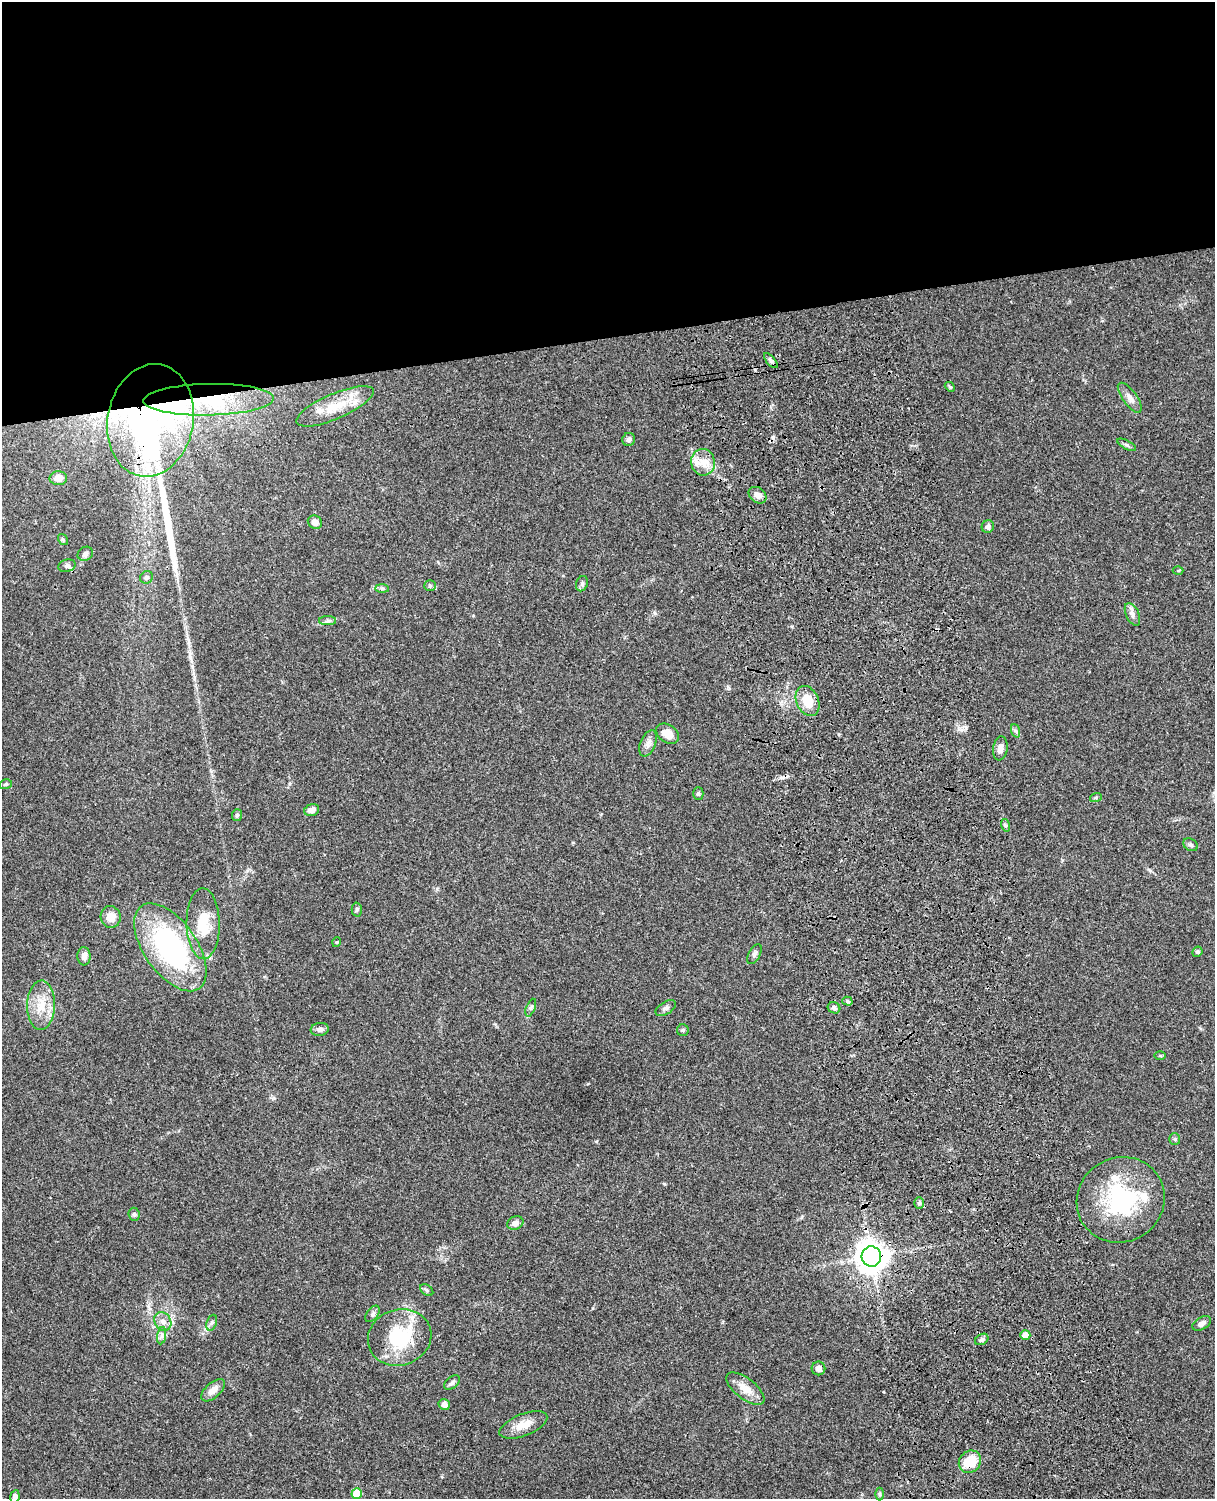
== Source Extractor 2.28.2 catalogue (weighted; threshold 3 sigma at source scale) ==
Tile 2 of 4 x 3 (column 2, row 1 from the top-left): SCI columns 1335-2547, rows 3271-4767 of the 5091 x 4931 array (HDU 1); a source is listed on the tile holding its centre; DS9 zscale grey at full resolution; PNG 1217 x 1501 px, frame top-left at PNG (2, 2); each listed source drawn as its Kron ellipse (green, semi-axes under 4 px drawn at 4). Shown black and unused: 23% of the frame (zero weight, under 3 of 4 exposures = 6% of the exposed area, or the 3 px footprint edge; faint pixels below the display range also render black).
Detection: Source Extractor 2.28.2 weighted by HDU 2 'WHT'; one run over the whole footprint, this tile lists its part. Background 0.0755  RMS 0.0058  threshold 0.026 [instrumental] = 3 sigma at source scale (4.5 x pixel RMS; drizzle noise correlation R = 1.50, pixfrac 1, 0.05/0.05 arcsec/px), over >= 5 px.
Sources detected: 83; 1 inside a brighter object's white glare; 1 cosmic-ray / hot-pixel residue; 1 long thin detection or spike segment (spike, bleed or trail) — neither listed nor drawn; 4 inside a brighter listed object's ellipse — not listed separately; the other 76 listed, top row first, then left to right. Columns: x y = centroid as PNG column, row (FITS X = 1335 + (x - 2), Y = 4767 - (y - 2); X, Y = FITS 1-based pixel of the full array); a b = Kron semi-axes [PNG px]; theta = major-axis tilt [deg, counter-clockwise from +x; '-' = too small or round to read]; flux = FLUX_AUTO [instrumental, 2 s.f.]
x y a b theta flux
771 361 9 4 -49 1.3
950 387 5 4 - 0.64
1130 398 18 7 -54 3.8
209 400 65 15 1 39
335 406 42 12 23 17
150 420 57 43 79 250
629 439 6 6 - 1.5
1127 445 10 3 -29 1.1
703 462 13 12 - 7.2
58 478 8 7 - 4.4
757 495 10 7 -36 3.5
315 522 7 6 - 3.2
988 527 6 6 - 1.7
63 540 6 4 -55 0.73
85 554 8 6 33 1.8
67 566 9 6 17 1.5
1178 571 5 3 - 0.56
146 577 6 6 - 1.4
582 584 8 6 69 1.3
430 586 5 5 - 0.89
382 589 7 4 0 1.1
1132 614 12 6 -65 2.4
328 621 8 4 0 1.3
808 701 16 11 -67 13
1016 731 7 4 -70 1.1
668 734 12 8 -35 6.5
648 743 14 7 67 3
1000 748 12 7 81 3.6
6 784 6 5 - 0.86
698 794 6 5 - 0.97
1096 797 6 4 20 0.66
312 810 8 5 16 3.6
237 815 6 5 - 1
1005 825 6 4 -72 0.95
1191 845 7 6 - 1.2
357 910 7 5 88 0.95
111 917 11 10 - 6.2
203 924 35 16 -89 17
337 942 5 3 - 0.47
170 947 50 26 -55 100
1197 952 5 5 - 0.94
754 954 11 5 61 1.5
84 956 9 6 -86 3
847 1001 5 4 - 0.89
41 1005 24 14 88 13
531 1008 9 4 69 1.2
666 1008 11 6 31 2.1
834 1008 6 5 - 1.4
320 1029 9 6 8 2.2
683 1030 6 5 - 1.1
1160 1056 6 4 -1 0.6
1175 1139 6 5 - 0.93
1121 1200 45 42 31 56
919 1203 6 5 - 1
134 1214 6 5 - 1.1
515 1223 8 6 22 3
871 1256 10 9 - 730
427 1290 7 5 -37 1
373 1314 9 5 52 1.6
163 1321 10 8 -55 3.2
212 1323 8 5 69 1.3
1202 1323 10 6 32 2.4
1025 1335 5 5 - 6.1
162 1336 9 4 81 1.6
400 1337 32 28 19 34
982 1339 7 5 31 1.4
818 1368 7 7 - 2.5
452 1383 9 5 39 1.4
745 1389 23 10 -38 7.5
213 1390 14 7 42 4.5
444 1405 6 5 - 3.3
523 1425 25 11 21 7.6
970 1462 12 10 42 13
357 1493 5 5 - 19
880 1494 6 4 -90 0.85
15 1496 6 4 80 2.1
Overlapping masked pixels (flux is a lower limit): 4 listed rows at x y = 209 400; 150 420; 871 1256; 970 1462
Isophote crosses this tile's border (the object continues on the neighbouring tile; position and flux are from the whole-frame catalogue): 1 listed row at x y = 15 1496
Unlisted compact peaks at least as high as the median listed source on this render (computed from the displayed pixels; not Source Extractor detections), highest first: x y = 966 728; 664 1184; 596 1141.